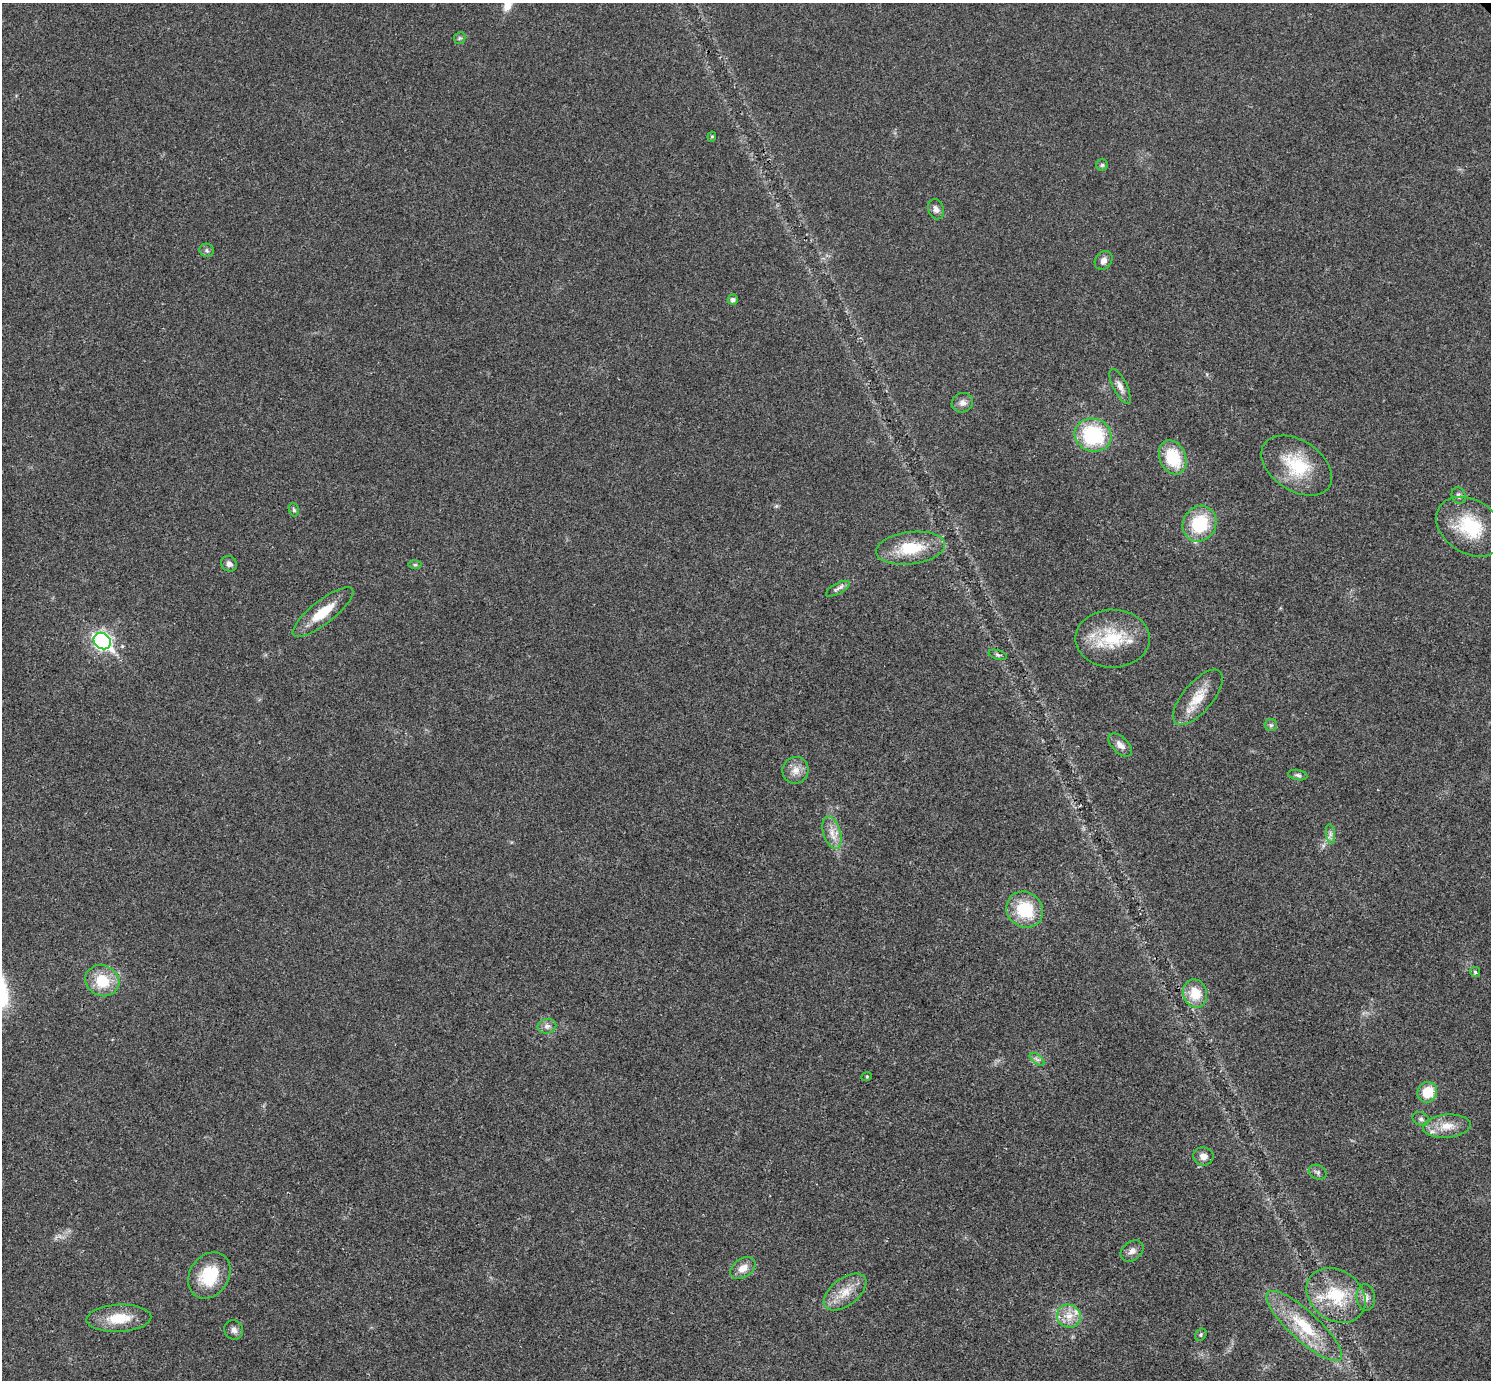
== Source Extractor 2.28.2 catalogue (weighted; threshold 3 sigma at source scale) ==
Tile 7 of 4 x 4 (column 3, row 2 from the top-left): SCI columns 2989-4477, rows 3063-4440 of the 5975 x 5977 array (HDU 1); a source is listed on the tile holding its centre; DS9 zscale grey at full resolution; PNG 1493 x 1382 px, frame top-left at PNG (2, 3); each listed source drawn as its Kron ellipse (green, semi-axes under 4 px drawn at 4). Shown black and unused: <1% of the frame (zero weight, under 3 of 4 exposures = <1% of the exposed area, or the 3 px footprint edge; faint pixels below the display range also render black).
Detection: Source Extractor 2.28.2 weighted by HDU 2 'WHT'; one run over the whole footprint, this tile lists its part. Background 0.021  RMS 0.0056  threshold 0.025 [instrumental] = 3 sigma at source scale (4.5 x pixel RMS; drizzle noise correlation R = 1.50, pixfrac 1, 0.05/0.05 arcsec/px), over >= 5 px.
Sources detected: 56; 2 inside a brighter listed object's ellipse — not listed separately; the other 54 listed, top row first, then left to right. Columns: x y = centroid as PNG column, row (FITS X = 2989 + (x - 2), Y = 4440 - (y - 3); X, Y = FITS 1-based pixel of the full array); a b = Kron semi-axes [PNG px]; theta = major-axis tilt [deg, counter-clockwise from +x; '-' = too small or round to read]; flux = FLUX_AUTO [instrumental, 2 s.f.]
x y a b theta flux
460 38 6 5 - 1
712 137 5 4 - 0.72
1102 165 5 5 - 1.1
936 209 10 7 -69 2.6
207 250 7 6 - 1.5
1104 260 10 8 53 3.1
733 300 5 5 - 2
1120 386 19 7 -63 4
962 403 11 9 19 2.9
1093 435 18 16 -16 46
1173 457 17 13 -67 23
1297 466 39 25 -33 29
1459 496 8 7 - 1.7
294 510 7 5 -73 1.1
1200 524 18 16 58 28
1470 527 36 26 -33 31
910 548 35 16 7 22
229 564 8 7 - 2.3
415 565 6 4 1 0.99
838 589 13 5 29 2
323 612 37 11 38 15
1112 639 37 29 -1 29
102 641 9 7 -40 170
998 655 9 4 -18 1.2
1198 697 34 15 50 13
1271 725 6 6 - 1.3
1120 745 14 8 -44 3.6
795 770 13 13 - 5.6
1298 775 10 5 -11 1.4
832 832 16 8 -72 5.9
1330 834 9 4 -82 1.7
1025 910 19 17 -41 24
1475 972 5 5 - 0.98
102 981 17 15 -26 17
1195 993 14 12 -76 13
547 1026 9 7 10 2.3
1037 1059 8 4 -37 1.6
867 1076 5 3 - 0.53
1427 1092 10 9 - 13
1421 1119 8 6 -26 1.5
1447 1126 24 11 5 9.2
1203 1156 10 9 - 3.8
1318 1172 9 7 -26 1.7
1132 1251 12 9 38 3.1
743 1268 14 9 33 5.1
209 1275 25 19 56 23
845 1292 25 13 37 10
1336 1295 31 25 -36 28
1366 1297 13 9 -85 3.5
1069 1316 12 11 - 6.7
119 1318 32 13 3 15
1304 1326 49 14 -43 26
234 1330 10 9 - 2.6
1201 1335 6 5 - 0.94